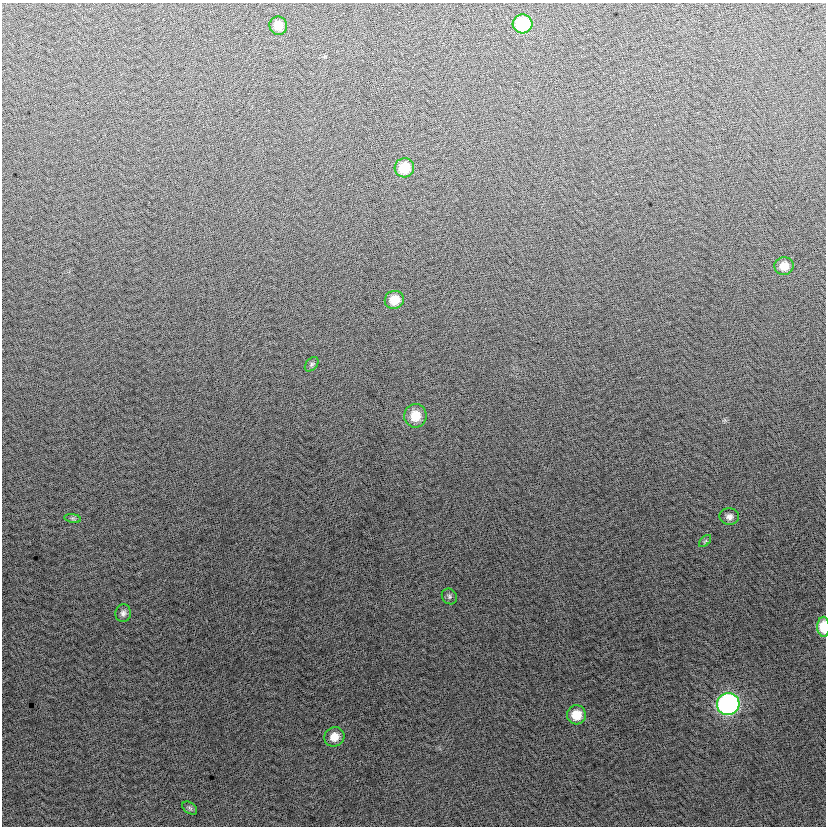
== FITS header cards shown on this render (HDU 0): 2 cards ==
NAXIS1  =                  824
NAXIS2  =                  824

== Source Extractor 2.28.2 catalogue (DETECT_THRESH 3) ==
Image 824 x 824 px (HDU 0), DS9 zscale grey, 1 PNG px = 1 image px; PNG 828 x 828 px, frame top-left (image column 1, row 824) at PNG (2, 3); each listed source drawn as its Kron ellipse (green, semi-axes under 4 px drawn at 4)
Background 0.443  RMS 13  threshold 39.8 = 3 sigma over >= 5 px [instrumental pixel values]
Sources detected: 17; all 17 listed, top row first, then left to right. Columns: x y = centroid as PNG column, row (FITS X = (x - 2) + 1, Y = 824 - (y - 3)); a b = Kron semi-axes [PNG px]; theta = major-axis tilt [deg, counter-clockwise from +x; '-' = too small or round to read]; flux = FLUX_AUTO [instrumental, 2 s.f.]
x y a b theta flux
522 24 10 9 - 56000
278 26 9 9 - 12000
404 168 10 9 - 24000
784 266 9 9 - 12000
394 300 10 9 - 18000
312 364 8 5 50 2100
415 416 12 11 - 18000
729 517 10 8 -3 4500
73 518 8 4 -9 1900
705 541 7 4 44 1500
449 596 8 7 - 2400
123 613 9 7 79 3600
823 627 10 6 -88 22000
728 704 11 11 - 260000
576 715 9 9 - 18000
334 737 10 9 - 11000
190 808 8 5 -36 1900
At the frame edge (FLAGS 8, measured only in part): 1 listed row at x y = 823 627